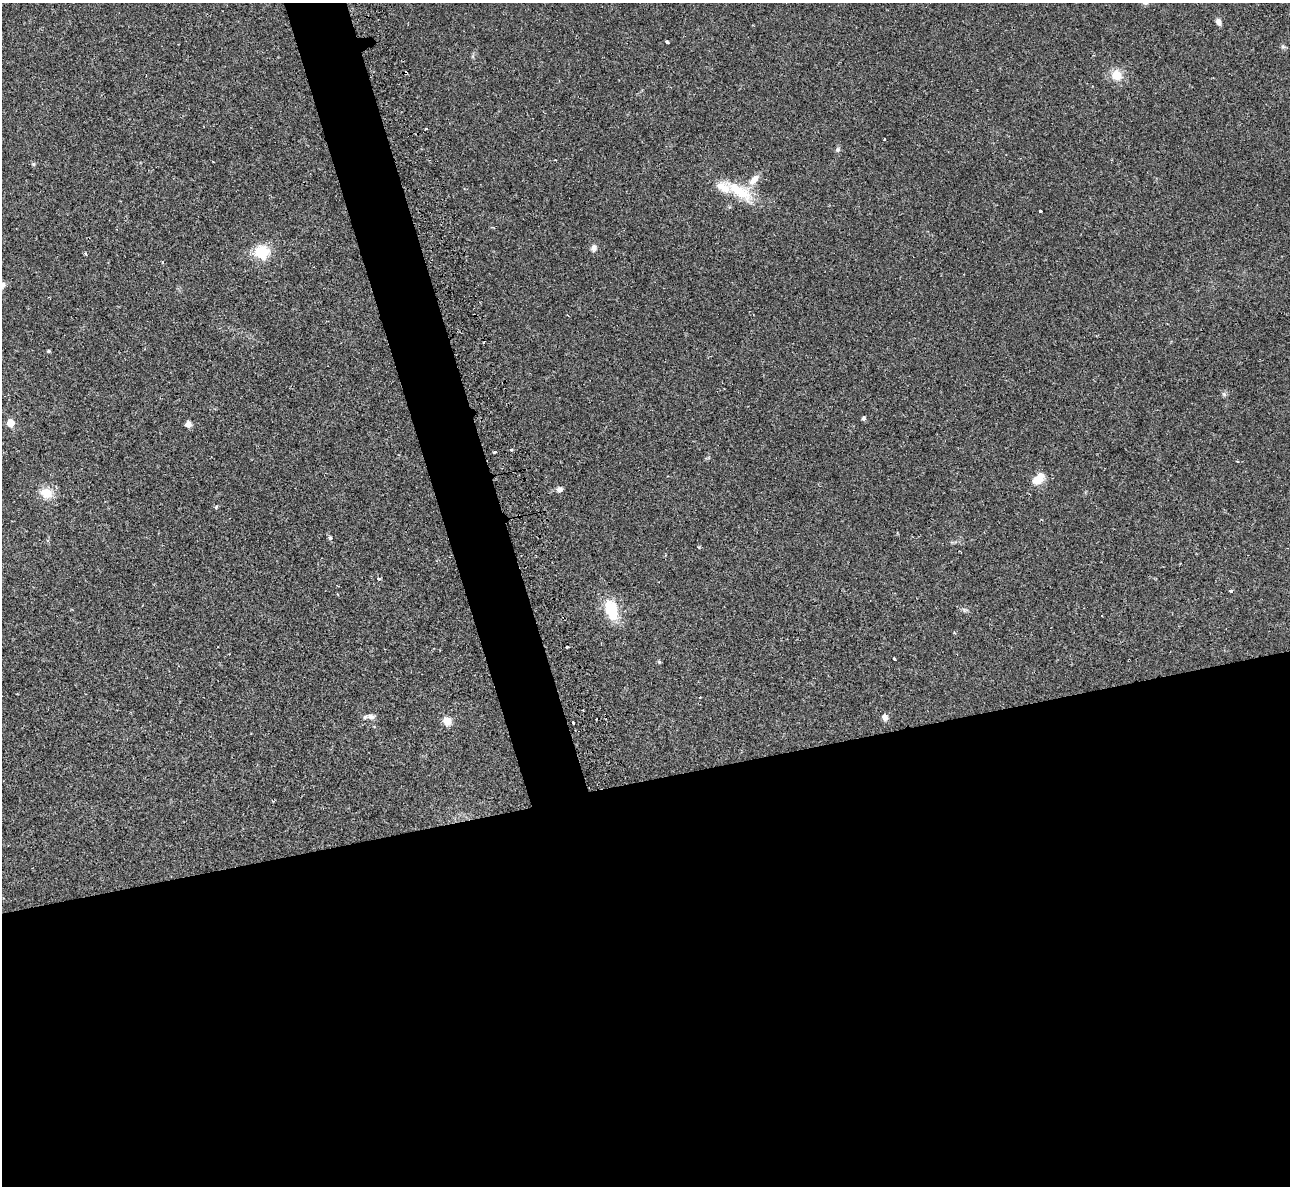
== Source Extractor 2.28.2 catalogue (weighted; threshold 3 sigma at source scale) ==
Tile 15 of 4 x 4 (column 3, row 4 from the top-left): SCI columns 2587-3874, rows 305-1488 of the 5213 x 5195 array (HDU 1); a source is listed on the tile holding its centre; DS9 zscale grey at full resolution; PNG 1292 x 1188 px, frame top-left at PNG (2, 3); no overlay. Shown black and unused: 37% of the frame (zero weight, under 2 of 3 exposures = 3% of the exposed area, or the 3 px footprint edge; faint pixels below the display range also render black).
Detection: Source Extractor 2.28.2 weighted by HDU 2 'WHT'; one run over the whole footprint, this tile lists its part. Background 0.0288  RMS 0.0041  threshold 0.0184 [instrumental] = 3 sigma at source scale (4.5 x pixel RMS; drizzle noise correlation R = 1.50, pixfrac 1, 0.05/0.05 arcsec/px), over >= 5 px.
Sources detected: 36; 1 cosmic-ray / hot-pixel residue — not listed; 1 inside a brighter listed object's ellipse — not listed separately; the other 34 listed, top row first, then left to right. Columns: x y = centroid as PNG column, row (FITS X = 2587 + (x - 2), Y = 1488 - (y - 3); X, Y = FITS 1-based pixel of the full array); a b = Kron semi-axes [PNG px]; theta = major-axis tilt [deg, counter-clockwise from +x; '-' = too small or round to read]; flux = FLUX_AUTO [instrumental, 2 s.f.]
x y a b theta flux
1218 22 8 6 -67 1.6
667 42 3 3 - 0.77
1283 47 8 4 -9 0.65
1117 75 13 12 - 6
426 128 3 2 - 0.38
837 149 7 6 - 0.84
33 164 5 4 - 0.5
754 180 18 9 48 3.8
739 191 43 15 -32 14
1040 211 3 3 - 1.3
594 248 10 7 79 1.5
262 252 12 11 - 14
49 351 4 3 - 0.54
1224 394 7 4 -19 0.61
863 418 5 4 - 0.87
10 423 5 5 - 6.5
188 424 5 5 - 2.8
511 450 3 3 - 1.7
495 452 3 3 - 1.1
1038 479 15 9 42 6.3
559 489 8 6 -4 1.4
46 493 16 12 -28 6
216 507 5 4 - 0.44
330 538 5 4 - 0.77
379 579 4 3 - 0.57
1230 591 3 3 - 1.3
611 610 22 12 -73 14
567 647 3 3 - 2.7
894 659 3 3 - 1.4
659 662 5 4 - 0.52
371 717 12 7 -7 1.9
885 717 8 7 - 1.8
447 721 10 9 - 3.9
573 723 3 3 - 0.99